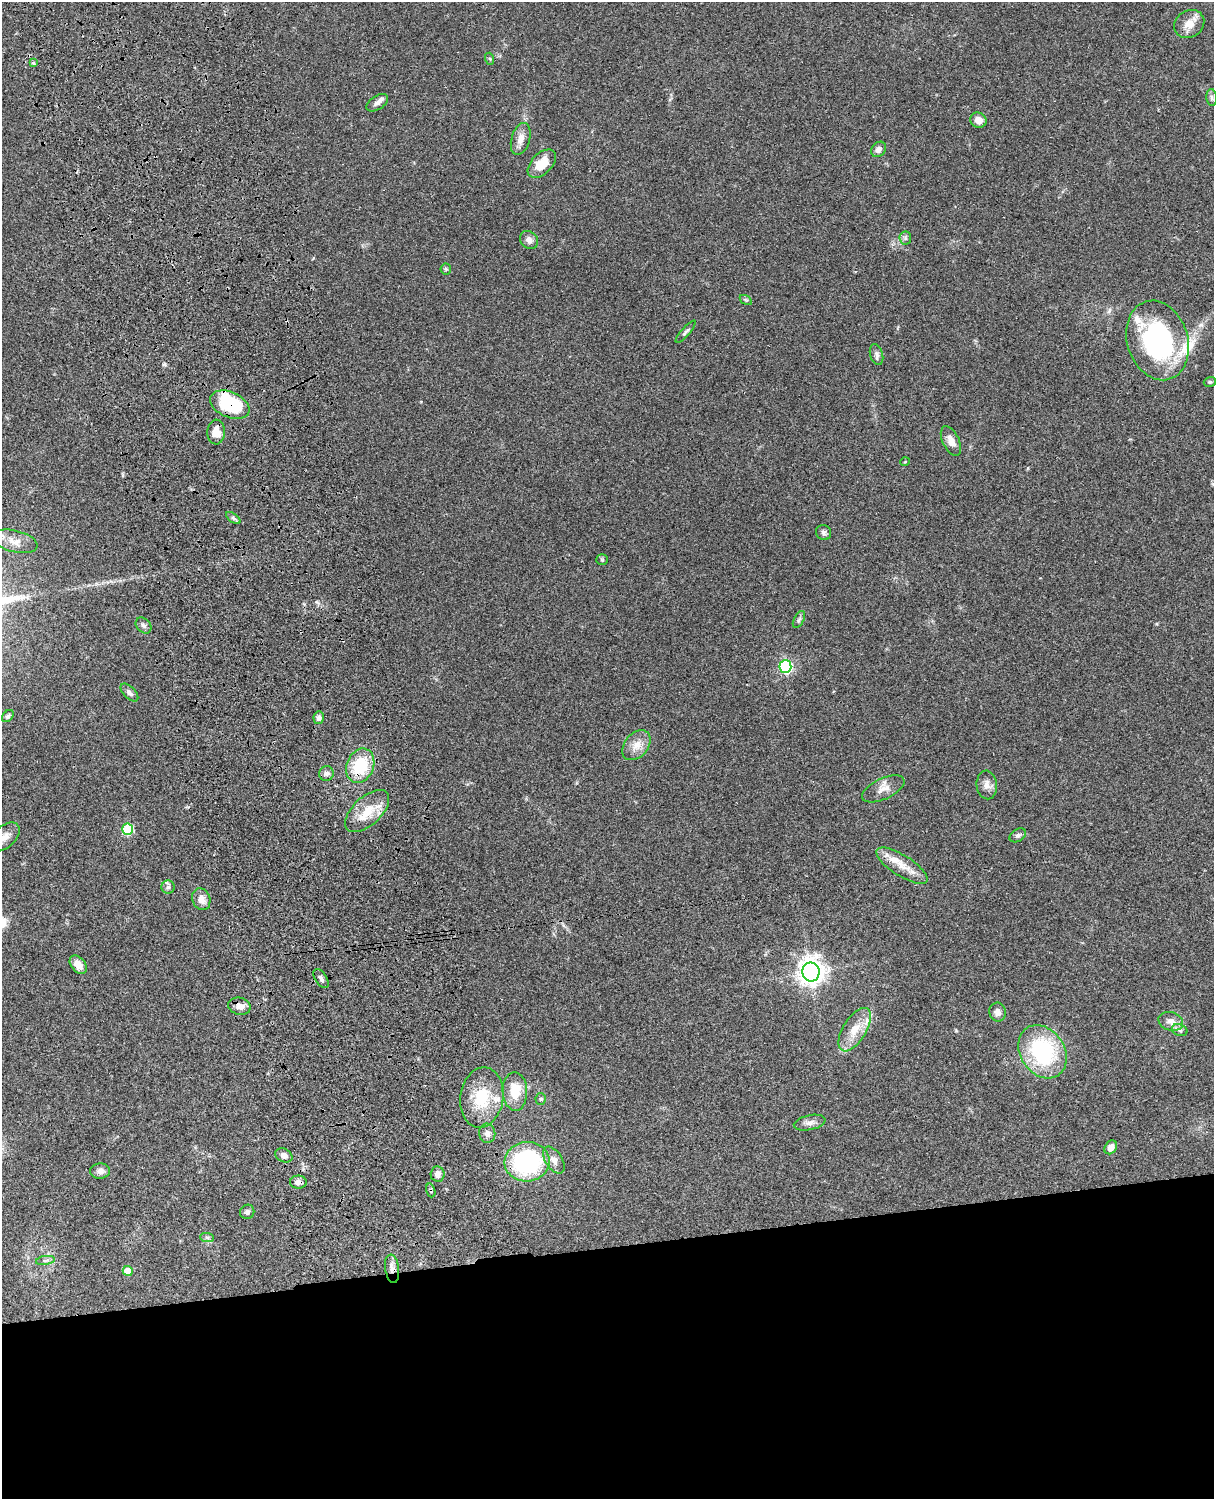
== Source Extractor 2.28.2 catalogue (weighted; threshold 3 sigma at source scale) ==
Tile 11 of 4 x 3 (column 3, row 3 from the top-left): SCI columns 2548-3759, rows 278-1774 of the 5091 x 4931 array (HDU 1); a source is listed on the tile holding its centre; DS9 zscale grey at full resolution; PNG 1216 x 1501 px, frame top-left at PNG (2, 2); each listed source drawn as its Kron ellipse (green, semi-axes under 4 px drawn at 4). Shown black and unused: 17% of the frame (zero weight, under 3 of 4 exposures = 6% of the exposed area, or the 3 px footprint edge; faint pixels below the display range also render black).
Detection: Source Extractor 2.28.2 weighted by HDU 2 'WHT'; one run over the whole footprint, this tile lists its part. Background 0.0755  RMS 0.0058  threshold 0.026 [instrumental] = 3 sigma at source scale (4.5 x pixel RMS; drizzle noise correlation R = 1.50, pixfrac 1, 0.05/0.05 arcsec/px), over >= 5 px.
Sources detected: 77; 1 cosmic-ray / hot-pixel residue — neither listed nor drawn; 6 inside a brighter listed object's ellipse — not listed separately; the other 70 listed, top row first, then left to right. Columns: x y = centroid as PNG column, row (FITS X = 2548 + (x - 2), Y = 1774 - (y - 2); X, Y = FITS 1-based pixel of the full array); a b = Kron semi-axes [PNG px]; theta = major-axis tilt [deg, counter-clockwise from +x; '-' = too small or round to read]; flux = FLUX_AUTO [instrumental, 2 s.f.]
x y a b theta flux
1189 24 16 13 35 7.1
490 59 6 4 -72 0.67
33 63 4 3 - 0.76
1212 98 8 5 -84 1.6
377 103 12 7 33 2.4
978 120 8 7 - 4.4
521 139 16 9 74 4.9
878 149 8 6 49 3.2
542 164 17 10 46 11
905 238 6 6 - 1.3
529 240 10 8 -43 3
446 269 5 5 - 0.95
746 300 7 4 -34 0.78
686 332 14 4 49 1.5
1158 340 40 30 -72 91
877 354 11 6 -74 2
1210 382 6 4 18 0.86
230 405 21 12 -23 40
216 432 12 8 87 6.2
951 441 16 8 -63 4.6
905 462 5 3 - 0.43
233 518 8 4 -36 1.3
824 532 8 7 - 1.6
15 541 23 10 -14 6.1
602 560 6 5 - 0.74
799 619 9 5 63 1.2
143 626 9 6 -44 1.7
785 666 6 6 - 82
129 693 11 6 -45 2.2
8 716 7 5 48 1.2
319 718 6 5 - 2.2
636 745 17 11 50 6.3
360 766 18 13 68 25
326 773 7 7 - 1.9
987 785 14 10 -85 3.9
883 789 23 10 25 5.8
367 811 27 14 43 13
128 829 5 5 - 40
1018 835 9 6 31 1.6
4 837 18 10 41 5.8
902 866 29 10 -32 9.4
168 887 6 6 - 1.5
201 899 11 9 -70 4.7
78 965 10 7 -50 5.7
811 972 9 8 - 540
321 978 11 5 -58 1.8
239 1006 11 8 -13 3.6
997 1012 9 8 - 3.2
1171 1021 12 9 -16 4.3
855 1030 24 11 58 10
1180 1030 8 6 -21 1.6
1042 1052 28 22 -56 57
515 1091 19 12 -88 13
482 1097 30 21 81 22
541 1099 5 5 - 0.84
810 1123 16 7 12 3
487 1133 9 8 - 2.7
1111 1147 7 6 - 4.3
284 1155 9 6 -27 3.1
554 1160 15 8 -58 4.2
527 1162 22 20 8 70
100 1171 10 7 1 2.9
437 1174 7 7 - 3
298 1182 8 6 -2 2.4
431 1190 7 4 -73 0.92
247 1212 7 7 - 1.8
207 1237 7 4 -2 1.1
45 1260 9 4 9 1.5
392 1269 14 7 -82 3.5
128 1271 5 5 - 12
Overlapping masked pixels (flux is a lower limit): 6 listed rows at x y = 230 405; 360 766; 239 1006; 298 1182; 431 1190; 392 1269
Isophote crosses this tile's border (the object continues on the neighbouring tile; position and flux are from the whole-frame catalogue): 1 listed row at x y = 4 837